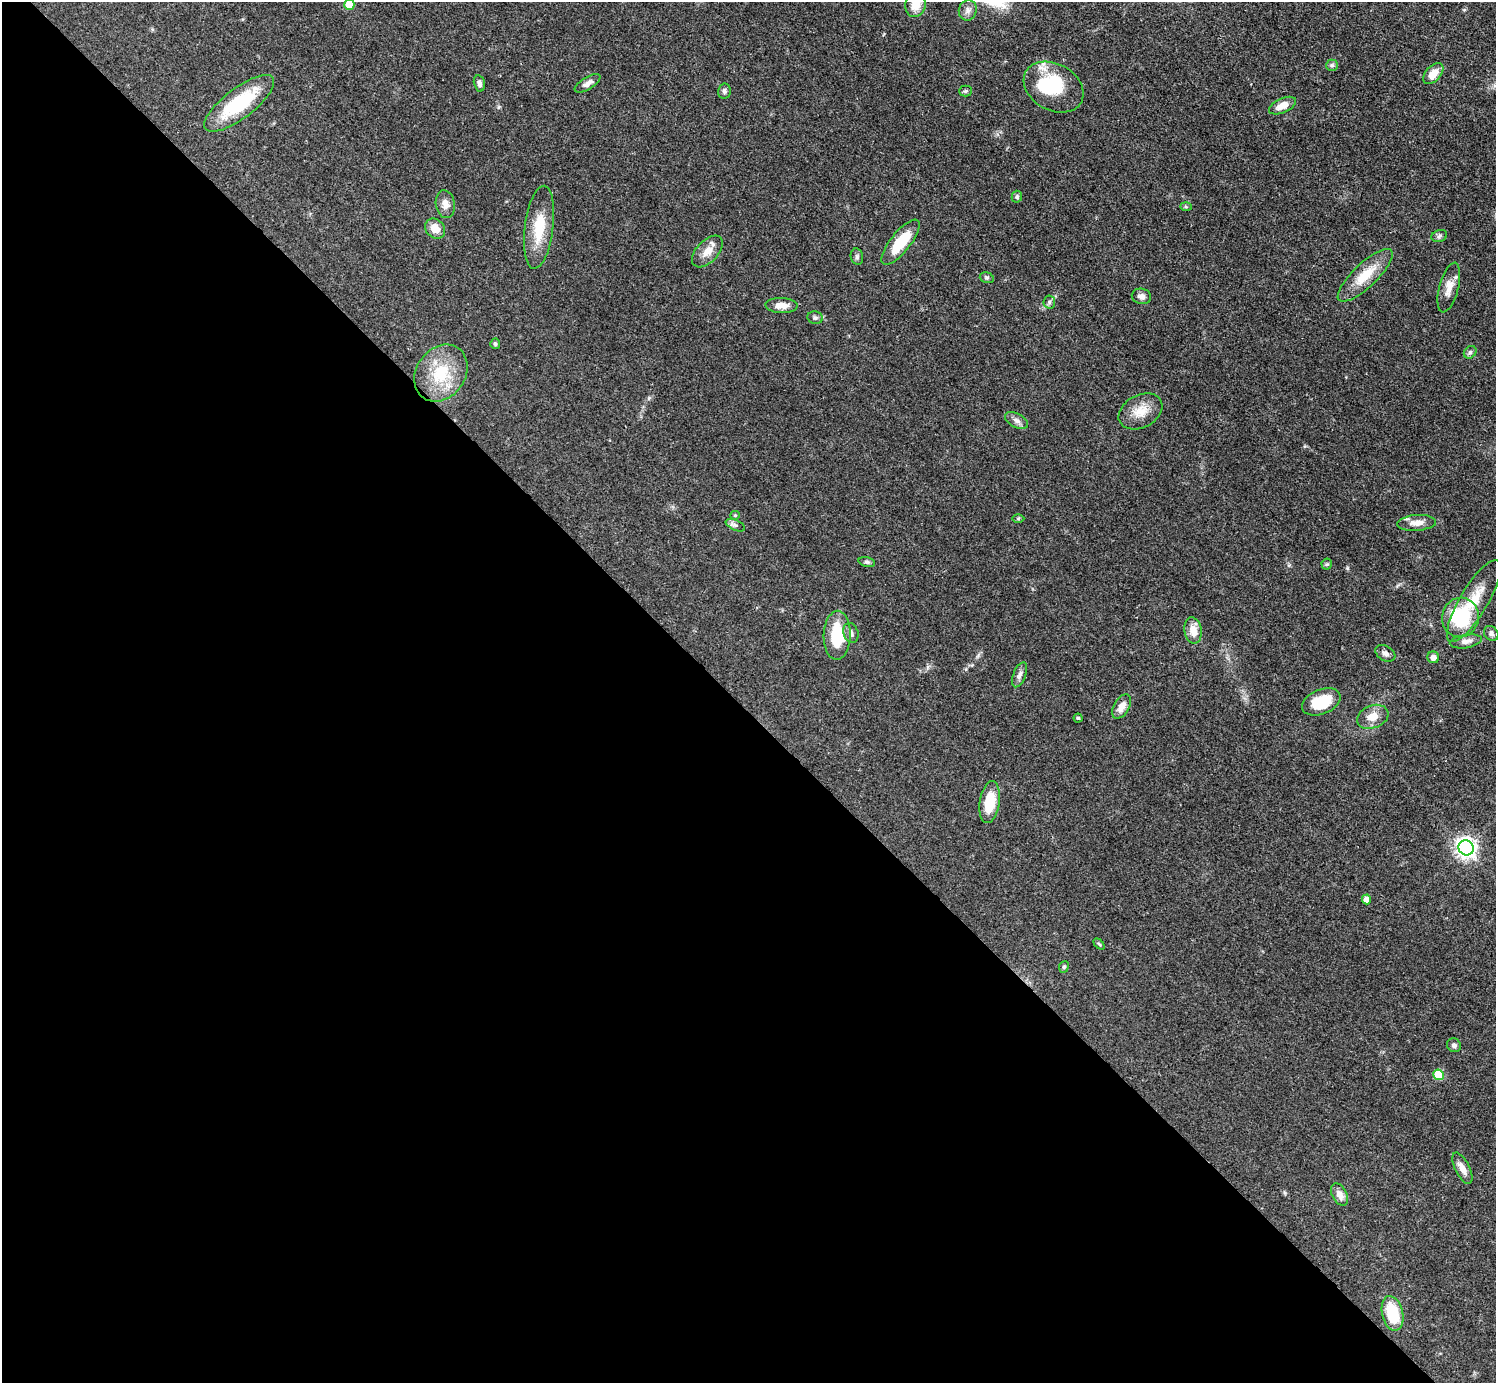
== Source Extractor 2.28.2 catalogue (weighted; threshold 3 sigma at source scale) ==
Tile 9 of 4 x 4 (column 1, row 3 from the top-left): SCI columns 2-1495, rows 1681-3061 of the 5980 x 5979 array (HDU 1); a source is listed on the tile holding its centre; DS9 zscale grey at full resolution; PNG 1498 x 1385 px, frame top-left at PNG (2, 2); each listed source drawn as its Kron ellipse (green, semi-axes under 4 px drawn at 4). Shown black and unused: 49% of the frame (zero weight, under 3 of 4 exposures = <1% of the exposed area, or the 3 px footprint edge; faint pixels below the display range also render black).
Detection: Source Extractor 2.28.2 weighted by HDU 2 'WHT'; one run over the whole footprint, this tile lists its part. Background 0.0514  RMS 0.005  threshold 0.0223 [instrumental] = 3 sigma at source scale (4.5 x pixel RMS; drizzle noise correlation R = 1.50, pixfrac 1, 0.05/0.05 arcsec/px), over >= 5 px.
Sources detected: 64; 1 inside a brighter object's white glare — neither listed nor drawn; the other 63 listed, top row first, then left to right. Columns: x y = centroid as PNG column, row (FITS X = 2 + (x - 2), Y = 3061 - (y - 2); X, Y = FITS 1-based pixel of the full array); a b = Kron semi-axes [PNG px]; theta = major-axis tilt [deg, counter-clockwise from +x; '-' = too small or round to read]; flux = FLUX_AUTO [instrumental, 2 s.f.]
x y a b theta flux
916 4 13 10 77 6.3
349 5 5 5 - 13
968 10 10 9 - 2.5
1332 65 6 5 - 1
1433 74 12 7 47 6.2
479 83 8 5 -77 1.7
588 83 14 6 31 2.5
1054 87 31 23 -29 31
724 91 7 6 - 1.4
965 91 6 5 - 0.79
239 103 42 15 37 33
1283 106 14 7 24 5.4
1017 197 6 5 - 1.1
445 204 14 9 -81 3.6
1186 207 6 4 -2 0.66
539 227 42 14 83 16
435 229 11 9 -45 5.8
1439 236 8 6 18 1.2
900 242 28 10 51 18
707 251 19 11 47 5.5
857 257 8 6 -76 1.2
1365 275 36 12 43 14
987 278 7 5 -18 0.91
1449 287 25 9 75 5.6
1141 296 10 7 -11 2.3
1049 302 6 6 - 1.1
781 305 16 7 -2 4.8
815 318 8 6 -11 1.3
495 344 5 5 - 0.96
1470 352 7 5 44 1.1
441 373 30 24 55 22
1140 411 23 16 28 8.7
1016 420 12 7 -29 2.3
735 515 4 4 - 0.51
1018 519 6 4 1 0.6
1417 523 19 8 4 4.7
735 525 10 5 -25 1.5
867 562 8 5 -15 1.1
1327 564 5 5 - 0.73
1474 601 47 14 59 16
1460 618 20 18 79 33
1193 630 13 8 -80 6.2
851 633 10 7 -70 2
1491 633 8 6 -48 1.5
837 635 24 13 88 21
1466 641 16 6 9 3.2
1385 653 11 7 -30 2.3
1433 657 6 6 - 3.2
1020 675 13 6 69 2.1
1321 702 20 12 22 17
1122 707 13 7 59 4.2
1373 717 16 11 20 5.8
1078 718 4 4 - 0.6
990 802 21 10 81 13
1466 848 8 7 - 270
1367 899 5 4 - 4.2
1099 944 6 4 -45 0.65
1064 967 6 4 67 0.76
1454 1045 7 6 - 1.4
1439 1075 5 5 - 18
1462 1168 17 7 -64 4
1340 1194 12 7 -63 3.9
1392 1313 18 10 -77 20
Isophote crosses this tile's border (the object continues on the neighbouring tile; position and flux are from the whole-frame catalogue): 2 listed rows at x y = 916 4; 349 5